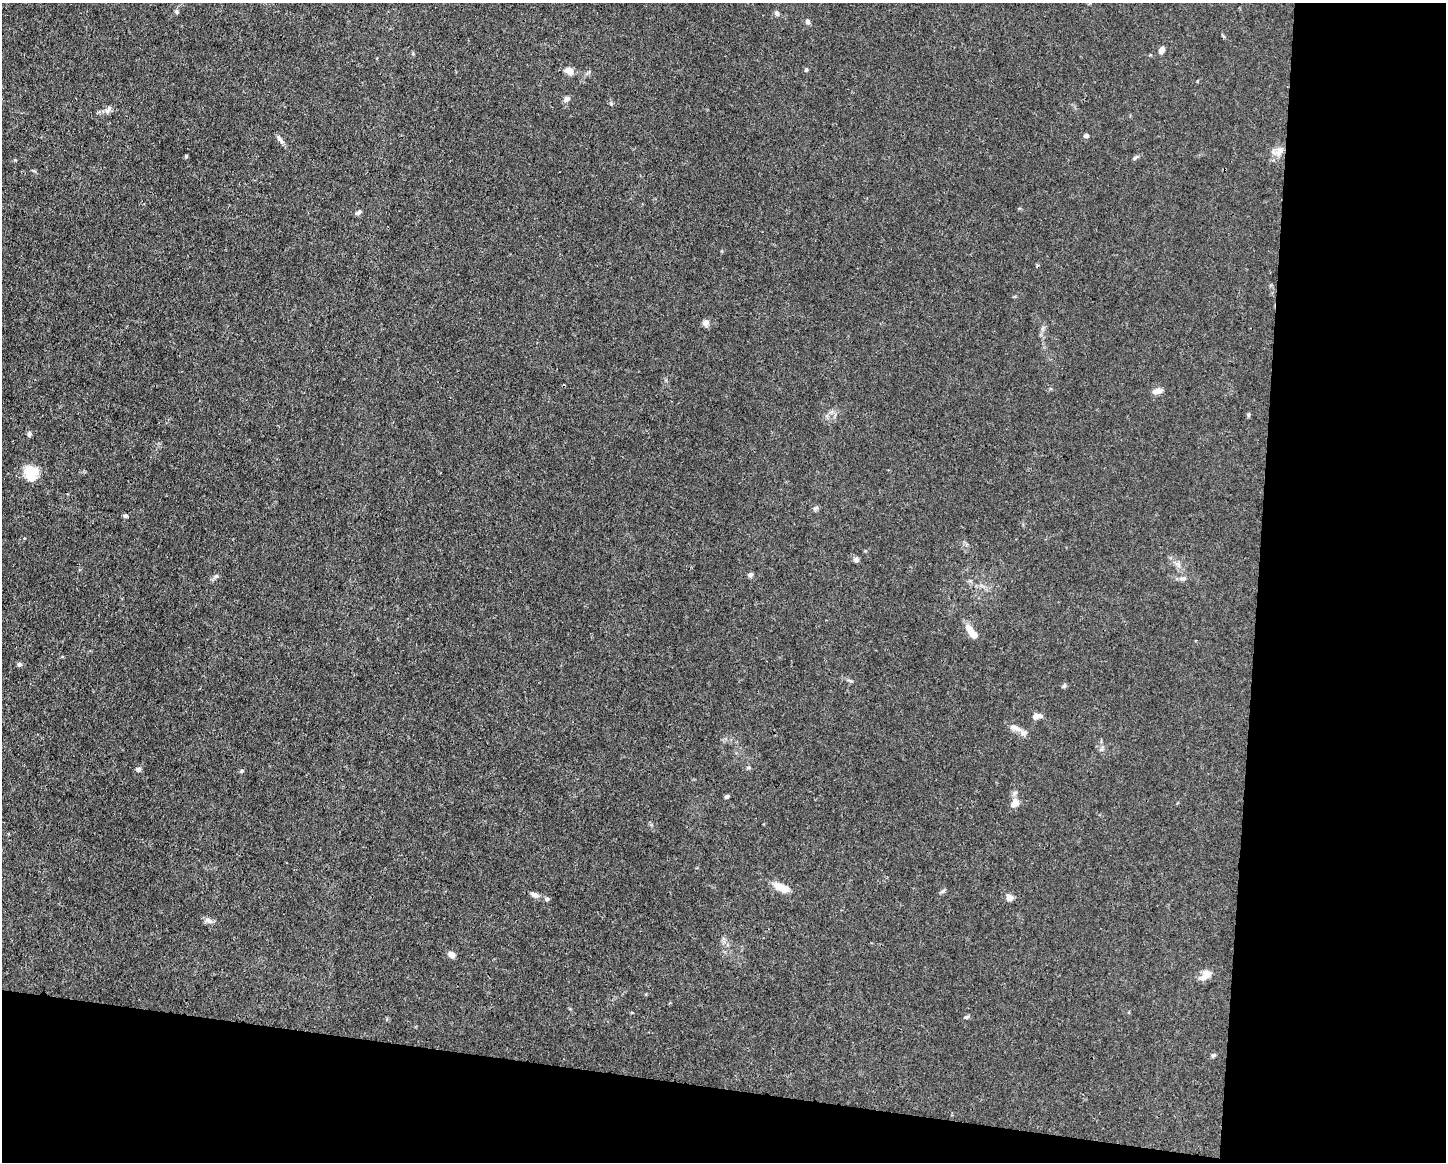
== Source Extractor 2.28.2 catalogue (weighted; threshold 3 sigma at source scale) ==
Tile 12 of 3 x 4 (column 3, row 4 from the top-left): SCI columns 3000-4443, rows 1-1160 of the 4666 x 4638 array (HDU 1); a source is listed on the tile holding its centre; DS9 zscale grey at full resolution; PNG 1448 x 1164 px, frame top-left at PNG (2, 3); no overlay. Shown black and unused: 20% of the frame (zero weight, under 3 of 4 exposures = <1% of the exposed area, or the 3 px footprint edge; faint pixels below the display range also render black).
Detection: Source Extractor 2.28.2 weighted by HDU 2 'WHT'; one run over the whole footprint, this tile lists its part. Background 0.0154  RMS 0.0025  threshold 0.0113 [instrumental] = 3 sigma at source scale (4.5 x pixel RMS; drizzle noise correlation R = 1.50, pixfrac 1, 0.05/0.05 arcsec/px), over >= 5 px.
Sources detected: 49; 1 cosmic-ray / hot-pixel residue — not listed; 2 inside a brighter listed object's ellipse — not listed separately; the other 46 listed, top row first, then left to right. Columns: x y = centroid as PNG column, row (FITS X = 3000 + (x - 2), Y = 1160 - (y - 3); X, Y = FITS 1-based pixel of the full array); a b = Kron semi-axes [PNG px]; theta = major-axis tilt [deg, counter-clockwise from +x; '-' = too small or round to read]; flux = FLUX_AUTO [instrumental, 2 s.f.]
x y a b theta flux
176 12 6 5 - 0.4
777 13 7 5 -77 0.66
807 22 7 5 -76 0.67
1161 50 6 5 - 1.5
806 70 5 5 - 0.41
569 71 11 9 -32 1.7
566 99 8 7 - 0.85
108 110 11 6 46 0.91
1086 136 5 4 - 0.76
280 139 14 5 -52 0.85
1279 152 15 9 74 2
186 156 6 3 47 0.27
1136 157 10 4 40 0.46
15 160 4 4 - 0.22
358 212 8 5 40 0.61
705 323 8 8 - 1.1
1157 391 12 7 13 1.4
1248 415 5 5 - 0.34
29 434 6 5 - 0.54
31 473 19 16 -88 4.9
125 516 5 5 - 0.47
856 560 7 6 - 0.65
750 575 6 5 - 0.58
1183 579 9 4 0 0.63
972 633 20 7 -49 2.8
19 664 6 5 - 0.55
851 681 6 4 -17 0.36
1064 686 6 5 - 0.4
1040 716 8 7 - 0.9
1015 728 18 6 -20 1.6
1101 749 7 4 1 0.46
749 768 7 3 8 0.35
139 769 6 6 - 0.58
242 771 5 4 - 0.35
726 796 5 4 - 0.48
1015 803 12 9 47 1.8
782 887 20 8 -24 3.3
943 891 8 4 36 0.44
534 895 12 6 -24 1.2
1009 897 9 8 - 1.1
547 899 6 5 - 0.56
208 920 9 7 -22 0.92
451 954 8 6 -37 1.2
1205 975 17 9 39 2
967 1017 6 5 - 0.4
1213 1055 6 5 - 0.43
Unlisted compact peaks at least as high as the median listed source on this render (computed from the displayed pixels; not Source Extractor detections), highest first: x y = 611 104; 216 576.